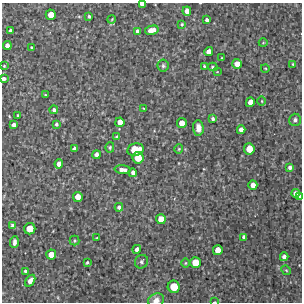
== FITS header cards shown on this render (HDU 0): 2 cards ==
NAXIS1  =                  300 / Width of image
NAXIS2  =                  300 / Height of image

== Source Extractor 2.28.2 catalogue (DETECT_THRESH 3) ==
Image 300 x 300 px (HDU 0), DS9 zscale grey, 1 PNG px = 1 image px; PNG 304 x 304 px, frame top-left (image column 1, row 300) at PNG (2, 3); each listed source drawn as its Kron ellipse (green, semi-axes under 4 px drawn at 4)
Background 3440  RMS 230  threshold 695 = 3 sigma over >= 5 px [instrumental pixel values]
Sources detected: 76; all 76 listed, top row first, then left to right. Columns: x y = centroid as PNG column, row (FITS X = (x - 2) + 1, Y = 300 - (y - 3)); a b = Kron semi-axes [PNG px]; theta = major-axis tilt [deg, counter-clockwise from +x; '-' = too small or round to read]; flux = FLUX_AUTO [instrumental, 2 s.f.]
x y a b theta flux
142 4 4 3 - 69000
187 11 5 4 - 94000
51 15 5 5 - 160000
89 16 3 3 - 24000
112 19 4 3 - 12000
207 20 4 3 - 42000
182 24 4 3 - 18000
152 30 7 4 12 150000
10 31 4 3 - 52000
137 31 4 3 - 43000
263 43 4 3 - 12000
7 46 4 4 - 86000
31 47 3 2 - 13000
209 52 4 4 - 100000
222 58 3 2 - 11000
237 64 5 5 - 130000
293 64 4 3 - 16000
4 66 3 3 - 15000
163 66 6 5 - 31000
204 66 3 3 - 14000
213 67 5 4 - 21000
265 68 4 3 - 12000
217 72 4 2 - 9800
4 79 4 4 - 56000
45 95 3 2 - 12000
262 101 4 3 - 12000
250 102 5 4 - 110000
143 108 3 2 - 10000
54 110 4 4 - 34000
17 115 3 2 - 10000
213 119 4 3 - 34000
295 120 6 6 - 42000
120 122 5 4 - 120000
182 123 5 5 - 150000
56 124 3 3 - 26000
14 125 4 4 - 64000
198 128 8 5 -85 99000
241 130 4 4 - 86000
117 137 3 3 - 23000
110 147 5 4 - 22000
75 149 4 4 - 69000
179 149 4 4 - 16000
249 149 5 5 - 200000
135 150 8 6 10 340000
97 155 4 4 - 64000
138 158 5 5 - 220000
59 164 4 4 - 88000
290 167 4 3 - 45000
123 170 8 4 -5 88000
133 173 4 4 - 64000
253 185 4 4 - 100000
295 193 4 4 - 74000
78 197 5 4 - 140000
299 197 4 4 - 71000
119 207 4 4 - 47000
161 219 5 5 - 160000
13 226 4 4 - 67000
30 229 5 5 - 220000
244 237 4 3 - 46000
97 238 3 2 - 13000
75 241 5 5 - 23000
14 242 6 3 85 50000
137 249 4 4 - 93000
218 250 5 5 - 150000
51 254 5 5 - 150000
284 257 4 4 - 69000
87 262 3 2 - 21000
141 262 7 6 - 35000
195 262 5 5 - 210000
185 263 5 3 - 13000
286 270 5 4 - 17000
25 271 3 3 - 31000
30 281 6 4 57 97000
174 287 6 6 - 280000
156 300 8 6 28 110000
214 302 4 2 - 12000
At the frame edge (FLAGS 8, measured only in part): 5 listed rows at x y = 142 4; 4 79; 299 197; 156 300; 214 302